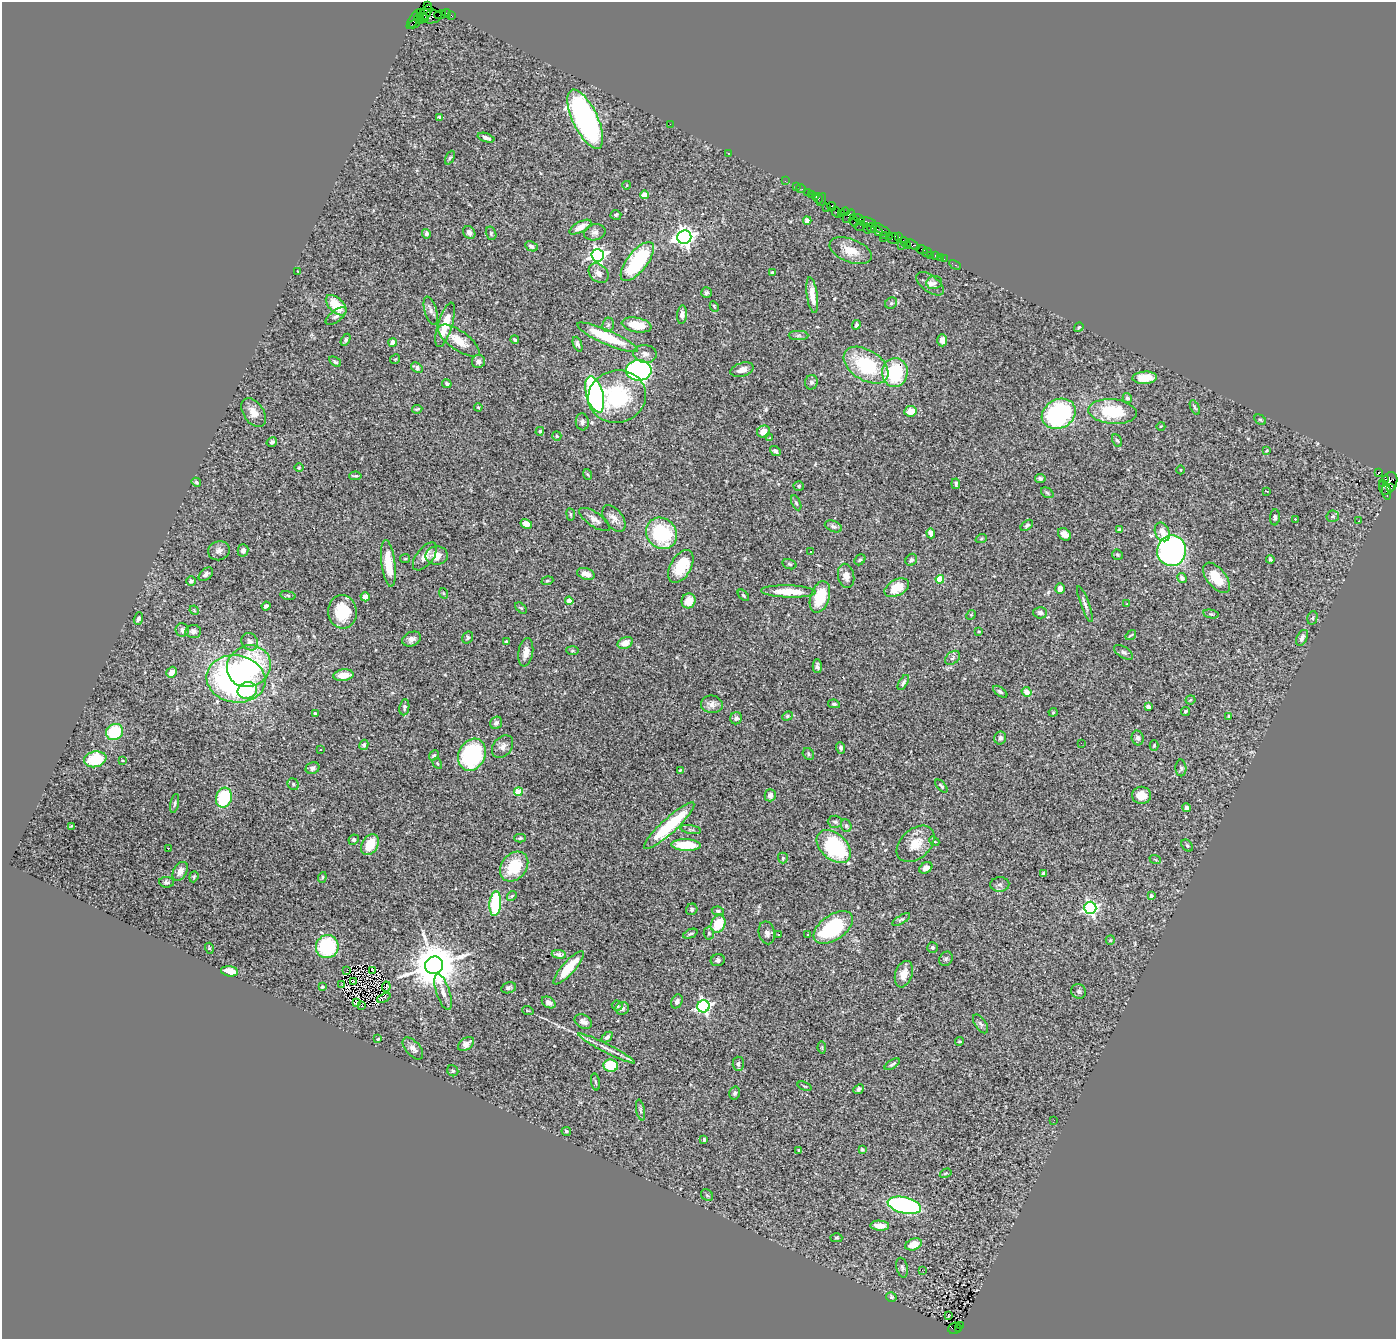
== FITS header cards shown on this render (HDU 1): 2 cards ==
NAXIS1  =                 1394
NAXIS2  =                 1337

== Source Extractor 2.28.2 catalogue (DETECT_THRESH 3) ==
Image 1394 x 1337 px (HDU 1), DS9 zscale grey, 1 PNG px = 1 image px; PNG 1398 x 1341 px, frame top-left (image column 1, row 1337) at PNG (2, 2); each listed source drawn as its Kron ellipse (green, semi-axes under 4 px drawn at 4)
Background 3.98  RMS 0.068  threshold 0.204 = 3 sigma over >= 5 px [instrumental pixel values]
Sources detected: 368; all 368 listed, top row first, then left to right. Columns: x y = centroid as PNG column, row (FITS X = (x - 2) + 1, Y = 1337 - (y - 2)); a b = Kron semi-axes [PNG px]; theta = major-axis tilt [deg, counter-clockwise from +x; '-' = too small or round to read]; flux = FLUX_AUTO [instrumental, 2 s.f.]
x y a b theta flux
427 5 4 3 - 150
420 13 3 2 - 150
425 13 9 5 49 870
447 13 4 3 - 340
440 15 6 2 17 130
451 15 4 2 - 120
432 17 10 6 9 1100
424 18 5 3 - 1000
414 19 11 4 57 560
419 19 5 3 - 470
414 24 6 3 27 630
440 117 4 3 - 18
585 119 32 12 -64 1700
670 124 2 2 - 24
486 138 9 4 -18 14
728 153 2 2 - 71
450 158 7 4 64 7.4
785 181 2 2 - 57
627 185 4 3 - 3.4
796 187 3 2 - 130
801 188 5 2 - 130
807 192 4 3 - 410
811 194 3 3 - 290
644 195 4 4 - 72
816 196 4 3 - 200
818 198 5 3 - 140
822 200 7 2 69 210
827 207 3 2 - 260
832 207 4 4 - 490
836 212 6 2 -58 290
845 212 4 3 - 140
841 213 4 3 - 100
616 215 5 4 - 7
849 216 8 4 50 790
859 219 6 4 -35 530
807 221 4 4 - 33
854 221 6 3 -73 370
867 222 9 4 -10 1100
860 226 6 3 31 100
580 227 12 5 28 39
872 228 5 4 - 260
867 229 5 3 - 1000
881 229 10 3 -32 450
878 231 5 3 - 350
595 232 11 8 15 20
469 233 7 5 -54 19
491 233 7 5 -75 8
426 234 5 4 - 12
885 235 2 2 - 68
889 236 2 2 - 150
684 237 7 7 - 2600
898 237 3 3 - 180
883 238 2 2 - 57
894 238 5 5 - 430
905 243 6 3 -49 370
901 245 2 2 - 110
908 245 3 3 - 260
913 245 7 4 -31 630
531 246 6 4 -25 14
922 249 6 2 -18 150
851 251 22 11 -21 78
927 253 5 2 - 74
598 255 6 6 - 1600
930 255 2 2 - 40
936 255 3 3 - 320
940 257 2 2 - 59
944 259 2 2 - 32
637 261 23 10 52 430
955 265 6 3 -28 81
297 271 3 2 - 2.6
598 273 11 8 -44 27
772 273 3 3 - 11
934 283 8 6 11 13
930 284 16 8 -37 27
706 292 5 5 - 9.5
812 295 18 5 -82 48
891 303 6 5 - 7.9
336 305 13 7 -44 120
714 306 5 3 - 5.3
431 311 14 6 -73 20
682 315 9 5 86 19
336 316 12 5 39 16
445 325 23 7 73 97
608 325 7 6 - 11
637 325 15 7 -10 100
856 325 5 3 - 7.6
1079 327 5 3 - 4.8
799 336 10 4 0 11
607 337 33 7 -24 230
346 340 6 4 60 8.5
515 340 4 3 - 7.6
942 340 6 5 - 23
459 341 24 9 -35 75
393 343 4 4 - 32
577 344 8 4 -69 14
645 354 12 9 -6 27
395 359 5 3 - 4.1
335 362 6 4 -36 7.5
478 362 7 6 - 18
866 365 25 15 -32 330
417 368 6 4 -36 13
639 370 12 10 0 1300
742 370 12 7 17 28
895 372 14 13 - 320
1145 378 12 6 3 80
811 382 7 6 - 14
447 384 5 4 - 9.2
595 394 19 8 -74 1300
617 396 29 26 13 390
1127 398 5 4 - 11
478 407 4 3 - 4.1
1195 408 8 4 -63 7.7
417 409 5 3 - 5.6
910 411 6 5 - 65
1112 412 24 12 -5 240
254 413 16 10 -56 48
1059 414 17 14 29 650
1260 420 6 4 -29 5.9
582 422 8 6 -83 15
1161 426 4 3 - 3
540 431 4 4 - 7
763 431 6 5 - 45
557 436 5 4 - 5.5
770 438 3 3 - 15
1117 440 7 4 -61 8
272 442 5 4 - 12
1267 450 4 3 - 3.7
775 451 6 4 -40 11
299 468 5 3 - 4.2
1181 470 4 3 - 3.5
1378 472 4 3 - 1800
587 474 5 3 - 5.1
355 476 6 2 5 6
1040 479 5 4 - 11
1385 480 3 3 - 1600
196 482 5 4 - 6.1
1382 483 4 3 - 190
1388 483 12 8 62 1700
956 484 5 4 - 9.1
799 486 5 4 - 6.4
1391 487 4 3 - 480
1267 491 3 2 - 6.9
1387 491 8 4 -81 600
1047 493 7 4 -33 7.1
796 503 8 4 -65 7.9
571 514 6 3 -82 5.1
1333 516 6 5 - 7.9
1275 517 8 5 87 11
614 518 15 9 -52 39
595 519 18 7 -34 30
1295 519 3 3 - 7.5
1359 521 3 2 - 5.4
526 524 6 4 -30 47
1027 525 7 4 38 8.2
833 526 9 5 -20 13
1119 529 4 4 - 6.8
1162 532 10 7 -64 35
662 533 16 14 -49 350
931 533 5 4 - 34
1064 534 7 5 -40 31
981 539 6 3 19 5
243 550 6 5 - 14
219 551 11 9 17 22
1172 551 15 14 - 1400
811 552 3 3 - 7.4
1117 555 6 5 - 7.1
425 556 16 8 52 37
437 556 11 9 3 48
405 559 5 4 - 5.6
1270 559 4 3 - 7.3
860 560 6 4 44 8.3
911 560 6 5 - 13
388 563 24 7 -83 110
789 564 7 5 -17 7.3
681 566 18 10 60 170
206 574 8 5 41 15
586 574 9 5 -20 35
846 576 12 8 -78 31
1182 578 5 4 - 22
1216 578 18 9 -51 110
940 579 4 4 - 120
191 581 4 4 - 12
547 581 6 4 17 6.5
897 588 13 8 28 100
1060 588 5 4 - 25
788 591 27 6 -2 100
443 593 5 3 - 4.2
288 595 8 4 -9 6.9
743 595 7 3 -45 6
365 597 5 4 - 33
820 597 16 9 72 150
569 601 4 4 - 32
689 601 7 7 - 66
1085 604 19 4 -70 18
1127 604 3 3 - 3.5
266 606 4 4 - 12
521 608 7 4 -43 5.6
194 610 5 4 - 5
342 612 17 14 -85 140
1040 613 7 6 - 11
1211 614 7 4 -12 7.1
971 615 5 4 - 5.1
1312 618 7 5 76 8.1
138 619 6 4 72 12
182 630 7 6 - 15
193 631 8 6 6 21
979 631 3 3 - 5.9
1131 635 6 3 35 4.1
468 638 6 5 - 8.3
1302 638 8 5 62 17
412 639 10 7 24 22
506 641 4 3 - 5.7
250 642 9 8 - 20
625 643 8 5 25 40
572 651 6 4 -5 6.4
526 652 14 7 80 34
1123 652 11 5 -31 12
952 658 8 5 41 11
249 666 22 20 28 520
817 666 7 4 -87 11
172 672 6 4 54 33
343 675 10 5 7 68
236 679 30 23 -8 1200
903 682 8 4 59 10
247 690 10 8 19 230
1000 692 8 4 -36 9.7
1026 692 5 4 - 41
1190 700 5 4 - 5.8
712 704 11 8 -6 26
834 704 6 4 -11 8.1
404 707 8 5 82 12
1148 707 4 4 - 34
1185 711 4 4 - 8.5
1053 712 4 4 - 4.8
315 714 4 3 - 11
787 716 5 4 - 6.6
1229 716 4 4 - 5.8
736 718 6 5 - 14
496 723 6 5 - 13
115 732 9 7 33 210
1000 738 6 6 - 14
1138 738 7 6 - 13
1081 743 2 2 - 8.4
364 745 5 4 - 9.5
1154 745 5 4 - 5.1
503 746 12 9 51 26
841 748 6 4 -71 10
321 749 3 2 - 4.1
808 754 6 5 - 8.3
434 755 5 4 - 7.2
472 755 17 13 63 490
95 759 11 8 12 180
122 760 4 3 - 4
437 763 6 3 -59 5
312 768 7 6 - 13
1181 768 8 5 -89 11
680 770 4 3 - 5.1
293 784 6 5 - 8
941 786 8 4 -48 8.8
518 792 4 4 - 160
770 795 6 5 - 23
1141 795 9 8 - 58
224 798 10 7 75 250
175 803 10 4 78 9.3
1186 808 4 4 - 17
835 822 7 6 - 11
71 826 2 2 - 34
669 826 33 7 42 310
846 826 6 5 - 8.2
691 830 10 3 -9 7.4
520 838 5 4 - 6.4
354 840 5 5 - 9.8
934 841 5 4 - 6.3
916 844 22 15 42 89
370 845 11 7 59 98
686 845 14 6 -2 150
834 846 20 13 -42 410
1187 846 7 5 -48 7.3
168 848 3 2 - 9.1
783 858 5 5 - 6.2
1155 859 6 3 -20 4.6
514 867 16 12 51 170
926 868 7 5 35 27
180 871 10 6 60 35
1043 873 4 4 - 5.8
194 877 6 4 70 5.8
322 877 5 4 - 6.9
167 882 7 5 -6 12
1000 884 9 7 3 16
512 896 5 4 - 5.5
1151 896 3 3 - 11
495 904 12 6 86 320
1090 908 6 6 - 1100
692 909 6 5 - 7.9
718 911 6 4 -10 9.2
901 919 10 3 32 7.6
718 924 9 7 63 120
833 927 22 12 35 430
709 933 6 5 - 7.6
767 933 11 8 -77 22
690 934 8 3 24 8.8
778 934 3 3 - 9.3
808 934 3 3 - 7.5
1110 940 5 4 - 5.1
327 947 11 11 - 320
933 947 5 5 - 8.7
209 948 5 3 - 4.5
559 954 7 3 -8 13
946 959 7 6 - 11
718 960 7 6 - 12
434 965 9 8 - 20000
569 968 21 6 48 140
372 970 4 2 - 0.24
230 971 8 5 -8 61
346 971 4 2 - 2.2
904 974 13 8 72 44
353 982 3 2 - 2.5
341 985 4 2 - 5.7
322 987 3 3 - 5.9
386 987 5 2 - 4.3
509 988 7 5 15 11
1079 991 7 7 - 13
443 992 19 6 -72 31
384 998 7 3 24 8.4
677 1001 7 5 62 17
356 1002 2 2 - 290
549 1002 7 5 -33 23
362 1005 3 2 - 1.2
617 1006 5 5 - 10
704 1006 6 6 - 1100
622 1008 7 6 - 14
528 1011 6 3 -19 4.9
583 1021 9 6 -25 22
981 1024 11 5 -55 13
607 1037 6 4 42 13
378 1039 4 3 - 4.6
960 1041 4 3 - 5.1
466 1044 9 6 36 26
413 1048 13 7 -49 24
607 1048 32 4 -27 36
822 1048 6 4 -80 5.1
738 1064 7 5 -87 14
892 1064 9 4 33 9.8
611 1066 7 6 - 160
453 1071 6 5 - 8.5
595 1082 8 3 -79 7
804 1086 7 3 -21 5.2
859 1089 6 4 42 16
735 1093 6 5 - 9.8
640 1110 10 4 -79 9.7
1054 1120 2 2 - 11
566 1131 4 4 - 7.7
704 1139 4 3 - 5.5
862 1149 3 3 - 6.7
799 1150 4 3 - 5
946 1173 6 3 32 4.7
707 1195 6 5 - 7.5
904 1205 17 8 -13 770
880 1226 9 5 -3 47
836 1238 6 4 -1 6.6
914 1244 9 5 20 63
902 1268 10 5 -78 12
923 1270 2 2 - 1.9
891 1297 5 5 - 7.7
948 1316 3 2 - 20
960 1325 3 2 - 290
954 1328 6 5 - 1200
958 1328 4 3 - 240